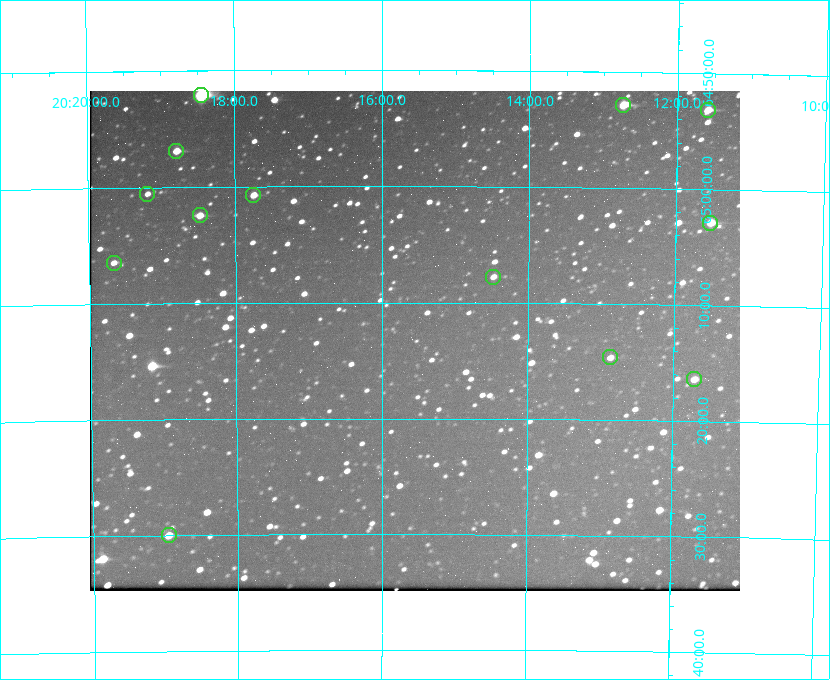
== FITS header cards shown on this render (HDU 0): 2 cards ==
NAXIS1  =                  650 / Width of table row in bytes
NAXIS2  =                  500 / Number of rows in table

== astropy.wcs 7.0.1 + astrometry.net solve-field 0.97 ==
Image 650 x 500 px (HDU 0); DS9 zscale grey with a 90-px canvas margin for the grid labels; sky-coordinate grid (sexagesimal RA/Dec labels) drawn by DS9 from the SOLVED WCS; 13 Tycho-2 reference stars matched to detected sources circled (green)
Header WCS: none
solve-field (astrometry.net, Tycho-2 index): SOLVED blind (the file carries no WCS)
Solved WCS: RA---TAN-SIP/DEC--TAN-SIP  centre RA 20:15:33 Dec +65:13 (303.89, +65.22 deg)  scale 5.17 arcsec/px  FOV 56.0' x 43.1'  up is +180 deg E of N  parity flipped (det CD > 0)
(file carries no celestial WCS; the grid is the blind solution)
Tycho-2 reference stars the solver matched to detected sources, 13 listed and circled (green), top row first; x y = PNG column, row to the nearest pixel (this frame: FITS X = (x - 91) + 1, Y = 500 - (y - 91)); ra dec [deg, ICRS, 3 dp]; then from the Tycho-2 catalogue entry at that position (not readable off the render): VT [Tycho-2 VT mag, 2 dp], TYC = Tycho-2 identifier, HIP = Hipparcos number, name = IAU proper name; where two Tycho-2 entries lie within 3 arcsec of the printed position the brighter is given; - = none
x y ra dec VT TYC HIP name
202 95 304.612 +64.868 7.89 4241-1703-1 100101 -
624 105 303.184 +64.880 9.02 4240-488-1 - -
709 110 302.897 +64.886 9.40 4240-717-1 - -
177 151 304.698 +64.948 10.27 4241-1684-1 - -
148 194 304.798 +65.009 11.15 4241-1628-1 - -
254 195 304.437 +65.012 10.41 4241-1775-1 - -
201 215 304.620 +65.041 10.25 4241-1573-1 - -
711 223 302.882 +65.048 10.25 4240-98-1 - -
115 263 304.916 +65.107 11.17 4241-1518-1 - -
494 277 303.620 +65.129 11.18 4240-34-1 - -
611 357 303.217 +65.244 11.17 4240-236-1 - -
695 379 302.928 +65.273 10.74 4240-760-1 - -
170 535 304.739 +65.499 10.16 4241-1715-1 - -